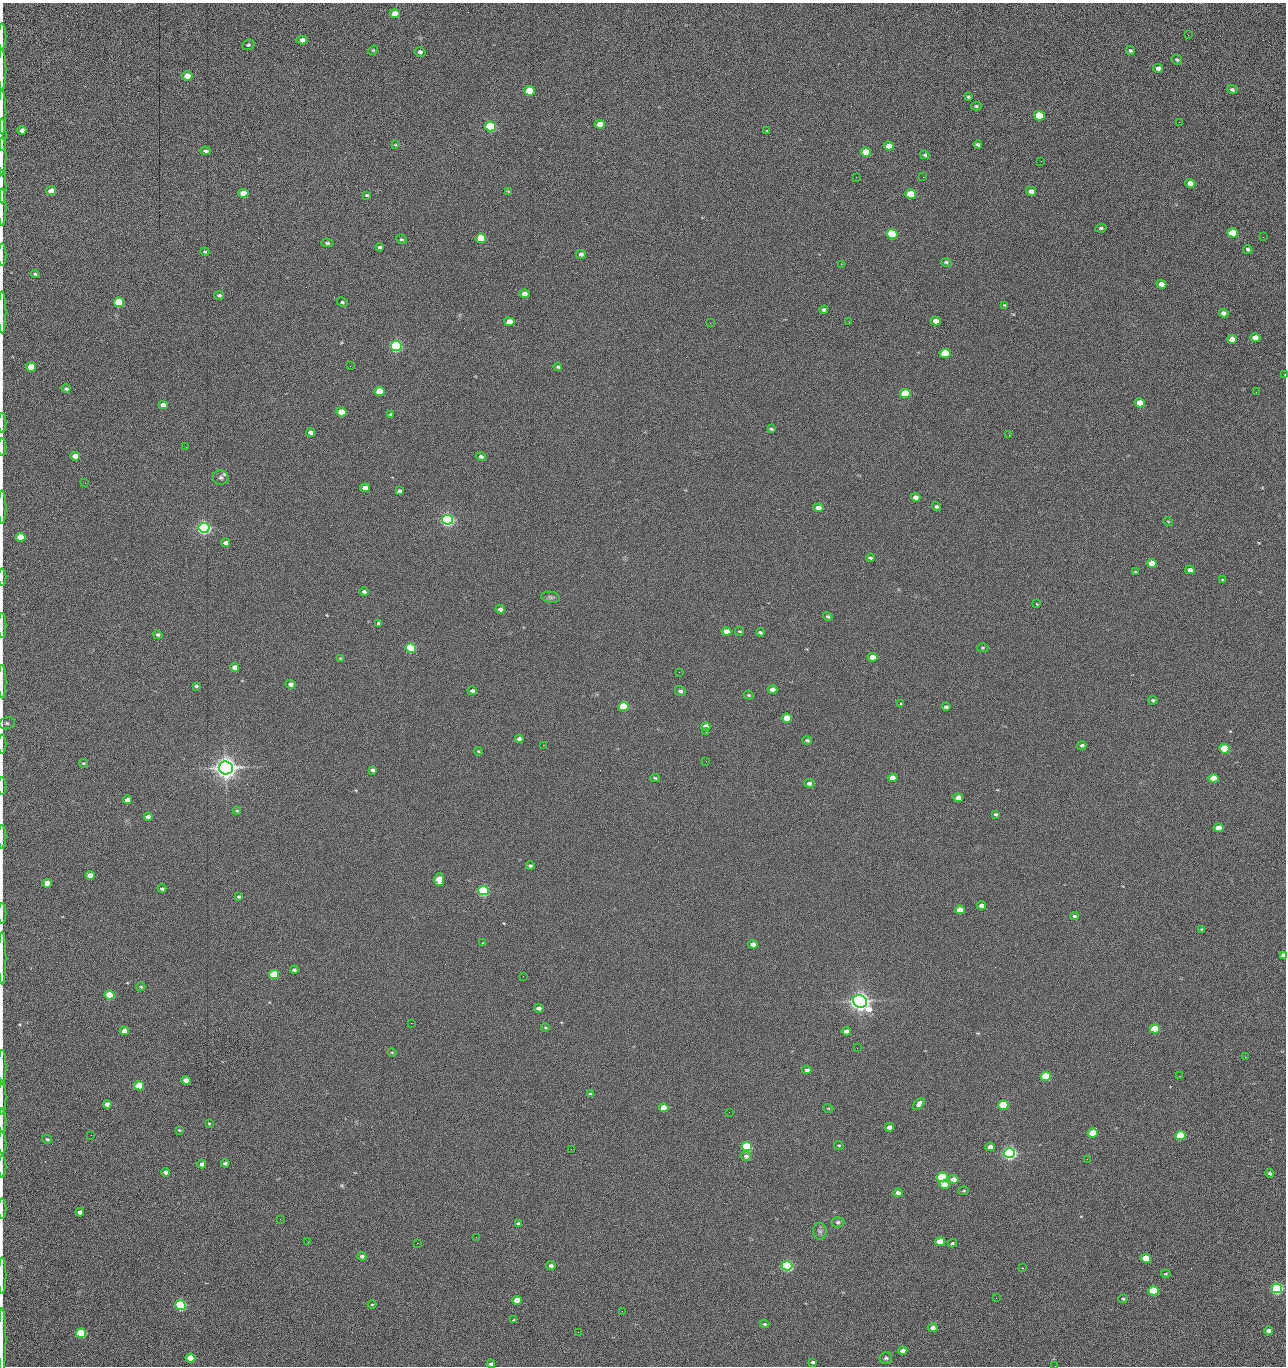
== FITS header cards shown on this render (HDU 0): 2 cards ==
NAXIS1  =                 1284 /fastest changing axis
NAXIS2  =                 1364 /next to fastest changing axis

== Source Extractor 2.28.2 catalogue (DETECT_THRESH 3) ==
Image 1284 x 1364 px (HDU 0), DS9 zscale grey, 1 PNG px = 1 image px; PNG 1288 x 1368 px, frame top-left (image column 1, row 1364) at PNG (2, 3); each listed source drawn as its Kron ellipse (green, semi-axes under 4 px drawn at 4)
Background 148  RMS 15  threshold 44.6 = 3 sigma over >= 5 px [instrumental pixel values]
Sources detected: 279; all 279 listed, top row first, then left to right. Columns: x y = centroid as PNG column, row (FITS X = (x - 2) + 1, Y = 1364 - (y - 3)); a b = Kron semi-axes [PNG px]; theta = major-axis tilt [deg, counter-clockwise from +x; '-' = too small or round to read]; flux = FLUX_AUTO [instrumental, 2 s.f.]
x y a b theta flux
395 14 5 4 - 1.3e+04
1188 35 3 2 - 7.5e+02
2 37 13 2 90 2.8e+03
302 40 5 4 - 5.1e+03
248 45 6 5 - 1.7e+03
373 50 5 4 - 1.1e+03
1130 51 5 3 - 1.7e+03
420 52 5 5 - 2.8e+03
1177 60 5 4 - 1.5e+03
1158 68 5 4 - 4.6e+03
2 70 20 2 90 4.1e+03
187 76 5 4 - 1.5e+04
1232 90 5 4 - 2.1e+03
529 91 5 4 - 4.3e+04
968 97 3 3 - 1.4e+03
976 106 5 4 - 1.4e+03
2 112 22 2 90 4.1e+03
1039 116 5 4 - 6.2e+04
1179 122 3 2 - 8.5e+02
600 124 5 4 - 1.5e+04
491 126 5 5 - 1.6e+05
22 130 4 4 - 5.1e+03
767 130 3 3 - 9.3e+02
2 135 16 2 90 2.8e+03
978 144 4 3 - 2.1e+03
395 145 4 3 - 8.9e+02
889 146 5 4 - 1.2e+04
206 151 5 3 - 2.3e+03
866 152 5 4 - 2.9e+04
925 155 4 4 - 1.5e+03
2 156 19 2 90 3.3e+03
1041 161 2 2 - 1.2e+03
856 177 2 2 - 1.7e+03
923 177 2 2 - 1.2e+04
1190 183 5 4 - 6.6e+03
2 186 17 2 90 3.6e+03
51 191 5 4 - 1.1e+04
508 191 4 4 - 8.2e+02
1031 191 5 4 - 5.9e+03
243 193 5 4 - 2.1e+04
911 194 5 4 - 5.2e+04
367 195 4 3 - 1.3e+03
2 207 19 2 90 3.6e+03
1101 228 6 4 8 1.6e+03
1233 233 5 4 - 4.3e+04
892 234 5 4 - 1.0e+05
1263 237 2 2 - 5.2e+02
481 238 5 4 - 4.1e+04
401 239 5 4 - 1.4e+03
327 243 6 4 -7 1.8e+03
380 247 4 3 - 1.8e+03
1248 249 5 4 - 1.9e+03
205 252 4 4 - 1.3e+03
581 254 5 4 - 2.9e+03
2 255 11 2 90 1.8e+03
946 262 5 4 - 1.6e+03
841 264 2 2 - 1.9e+04
35 274 4 4 - 1.3e+03
1161 284 5 4 - 7.6e+03
525 294 5 4 - 9.5e+03
219 295 5 4 - 2.0e+03
119 302 5 4 - 1.0e+05
342 302 5 4 - 1.4e+03
1005 305 4 3 - 1.1e+03
824 310 4 3 - 2.2e+03
2 312 21 2 90 4.2e+03
1224 313 5 4 - 3.9e+03
936 321 5 4 - 7.6e+03
509 322 5 4 - 1.6e+04
849 322 2 2 - 5.9e+02
710 323 2 2 - 2.4e+03
1255 338 5 4 - 1.1e+04
1232 339 5 4 - 1.6e+04
396 346 5 5 - 3.0e+05
945 353 5 4 - 5.9e+04
350 366 2 2 - 1.7e+03
31 367 5 4 - 2.6e+04
558 367 4 3 - 1.5e+03
1285 375 3 2 - 6.1e+02
66 389 4 4 - 1.9e+03
380 391 5 4 - 3.8e+04
1256 392 3 2 - 1.1e+03
905 394 5 4 - 6.1e+04
1140 403 5 4 - 1.9e+04
163 405 5 4 - 8.6e+03
341 412 5 4 - 3.0e+04
390 414 4 3 - 1.0e+03
2 423 10 2 90 1.7e+03
771 429 4 3 - 1.5e+03
311 433 4 4 - 3.7e+03
1009 435 2 2 - 2.2e+03
2 447 9 2 90 1.2e+03
186 447 2 2 - 1.9e+03
75 456 5 4 - 1.3e+04
481 456 5 4 - 2.5e+03
221 478 8 7 - 3.0e+03
85 483 2 2 - 5.8e+02
365 488 5 4 - 1.0e+04
399 491 4 3 - 2.4e+03
916 497 5 4 - 6.1e+03
2 507 17 2 90 2.9e+03
937 507 5 4 - 1.6e+03
818 508 5 4 - 8.6e+03
447 520 5 5 - 5.1e+05
1168 521 5 3 - 7.3e+02
204 528 5 5 - 5.4e+05
21 537 5 4 - 4.2e+04
226 543 4 4 - 4.0e+03
870 558 4 3 - 1.8e+03
1152 563 5 4 - 1.4e+04
1190 570 4 4 - 4.0e+03
1135 572 4 2 - 7.6e+02
2 577 8 2 90 1.4e+03
1223 580 4 2 - 8.2e+02
364 592 5 4 - 2.3e+03
551 597 10 5 -8 2.4e+03
1036 604 3 2 - 1.2e+03
500 609 4 4 - 4.4e+03
828 616 5 4 - 1.5e+03
379 623 4 3 - 2.0e+03
2 626 12 2 90 2.2e+03
726 631 5 4 - 1.0e+04
740 631 4 3 - 1.0e+03
760 632 4 3 - 1.7e+03
158 635 5 4 - 1.9e+03
411 648 5 4 - 1.6e+05
983 648 6 4 2 1.4e+03
872 657 5 4 - 1.4e+04
340 658 3 2 - 8.0e+02
235 667 4 4 - 7.4e+03
679 672 2 2 - 1.1e+03
2 682 17 2 90 2.7e+03
291 684 5 4 - 4.5e+03
196 686 4 3 - 1.9e+03
772 689 5 4 - 6.3e+03
472 691 4 3 - 2.5e+03
680 691 5 4 - 2.9e+03
749 695 5 4 - 1.3e+03
1153 700 4 4 - 1.8e+03
900 704 3 3 - 1.9e+03
624 706 5 4 - 6.6e+04
946 707 4 3 - 2.6e+03
787 718 5 4 - 2.8e+04
7 723 8 6 12 2.6e+03
706 726 4 4 - 7.9e+03
706 732 2 2 - 4.5e+02
519 739 4 4 - 4.5e+03
807 740 5 4 - 2.0e+03
2 744 9 2 90 1.7e+03
543 745 2 2 - 2.1e+03
1082 745 5 4 - 1.9e+03
1224 749 5 4 - 7.9e+04
478 751 4 4 - 1.0e+03
706 761 2 2 - 1.5e+03
83 763 4 3 - 1.1e+03
226 768 7 6 - 1.4e+06
372 770 4 3 - 2.6e+03
655 778 5 4 - 1.3e+03
892 778 5 4 - 1.1e+04
1214 778 5 4 - 2.5e+04
809 783 5 4 - 3.5e+03
2 786 9 2 90 1.3e+03
958 798 5 4 - 8.4e+03
127 800 4 4 - 7.0e+03
237 811 4 4 - 1.2e+03
996 814 3 3 - 1.3e+03
148 817 4 4 - 3.9e+03
1218 828 5 4 - 1.6e+04
2 837 12 2 90 1.8e+03
530 866 4 3 - 1.9e+03
90 875 5 4 - 1.3e+04
439 880 6 5 - 2.8e+04
47 883 5 4 - 1.6e+04
162 889 4 3 - 1.8e+03
484 891 5 4 - 2.4e+05
239 897 4 4 - 1.5e+03
981 905 4 4 - 5.6e+03
960 910 5 4 - 2.0e+04
2 914 10 2 90 1.7e+03
1074 916 4 3 - 1.8e+03
1201 929 4 3 - 7.6e+02
483 943 3 2 - 3.5e+03
753 944 5 4 - 6.3e+03
1284 955 4 4 - 7.0e+03
2 958 26 2 90 4.3e+03
294 970 4 3 - 2.0e+03
274 975 5 4 - 6.2e+04
523 976 2 2 - 1.2e+03
141 987 4 4 - 1.1e+03
110 995 5 4 - 7.8e+04
860 1001 7 6 - 1.2e+06
539 1008 5 4 - 4.3e+03
411 1023 2 2 - 3.5e+03
545 1027 4 3 - 1.1e+03
1155 1029 5 4 - 4.9e+04
124 1031 5 4 - 1.1e+04
846 1031 4 4 - 4.1e+03
857 1048 2 2 - 8.0e+02
392 1052 5 3 - 8.5e+02
1245 1057 2 2 - 1.3e+03
2 1067 17 2 90 2.9e+03
807 1070 5 4 - 3.2e+03
1046 1076 5 4 - 9.0e+04
1179 1076 2 2 - 1.7e+03
186 1080 5 4 - 1.2e+04
139 1086 5 4 - 6.6e+04
591 1094 4 3 - 2.0e+03
2 1097 17 2 90 2.9e+03
107 1104 4 4 - 5.4e+03
919 1104 7 4 48 4.8e+03
1003 1105 5 4 - 7.5e+04
664 1108 5 4 - 2.1e+04
828 1108 5 3 - 8.3e+02
729 1112 2 2 - 6.0e+02
2 1121 12 2 90 2.2e+03
209 1124 3 2 - 8.9e+02
889 1127 4 4 - 7.1e+03
179 1130 3 3 - 9.6e+02
1093 1133 5 4 - 3.3e+04
91 1135 2 2 - 1.5e+03
1181 1136 5 4 - 1.0e+05
47 1139 5 3 - 1.4e+03
2 1143 11 2 90 1.9e+03
839 1145 5 3 - 9.3e+02
747 1146 5 4 - 1.5e+05
990 1147 5 4 - 7.9e+03
571 1149 2 2 - 6.8e+02
1009 1153 5 5 - 6.1e+05
746 1156 5 5 - 3.2e+03
1087 1159 2 2 - 1.2e+03
225 1163 4 3 - 2.4e+03
202 1164 4 4 - 4.6e+03
2 1166 11 2 90 1.9e+03
166 1172 4 3 - 3.6e+03
1270 1173 5 4 - 2.2e+03
942 1177 5 4 - 1.5e+05
954 1179 5 4 - 6.8e+03
944 1185 5 4 - 1.7e+04
964 1191 5 3 - 1.1e+03
898 1193 5 4 - 4.8e+03
2 1209 10 2 90 1.7e+03
80 1212 4 4 - 4.3e+03
280 1219 2 2 - 1.5e+03
838 1222 6 5 - 2.1e+03
518 1223 4 3 - 1.5e+03
820 1231 8 7 - 3.0e+03
476 1237 2 2 - 5.6e+03
940 1241 5 4 - 1.9e+04
308 1242 3 2 - 1.2e+03
417 1243 2 2 - 3.6e+03
952 1243 4 3 - 1.4e+03
362 1256 4 3 - 2.6e+03
1146 1258 5 4 - 2.7e+04
551 1266 4 3 - 3.4e+03
787 1266 5 4 - 3.1e+05
1022 1268 3 2 - 2.0e+03
1166 1274 4 3 - 1.0e+03
2 1276 18 2 90 3.3e+03
1277 1288 5 4 - 3.7e+05
1153 1291 5 4 - 8.1e+04
996 1298 2 2 - 1.9e+03
1123 1299 5 4 - 1.6e+03
517 1300 5 4 - 1.8e+04
180 1305 5 4 - 2.4e+05
372 1305 4 3 - 9.1e+02
622 1311 3 2 - 6.5e+02
514 1320 3 3 - 1.1e+03
765 1324 4 3 - 1.3e+03
933 1328 5 4 - 4.3e+03
1269 1331 4 3 - 5.0e+03
578 1332 2 2 - 2.4e+03
81 1333 5 4 - 9.4e+04
2 1340 31 2 90 5.5e+03
903 1351 4 4 - 7.0e+03
190 1358 5 4 - 3.1e+04
886 1358 6 5 - 2.2e+03
813 1362 4 3 - 1.7e+03
491 1364 4 3 - 2.8e+03
1055 1366 2 2 - 1.3e+03
At the frame edge (FLAGS 8, measured only in part): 34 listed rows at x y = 2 37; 2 70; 2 112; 2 135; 2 156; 2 186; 2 207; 2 255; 2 312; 1285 375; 2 423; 2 447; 2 507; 21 537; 2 577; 2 626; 2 682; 7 723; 2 744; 2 786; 2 837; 2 914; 1284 955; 2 958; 2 1067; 2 1097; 2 1121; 2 1143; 2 1166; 2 1209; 2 1276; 2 1340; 491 1364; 1055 1366

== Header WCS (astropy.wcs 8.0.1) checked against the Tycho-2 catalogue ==
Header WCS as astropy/WCSLIB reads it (CRVAL/CRPIX/CD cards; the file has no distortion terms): RA---TAN/DEC--TAN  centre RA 15:41:40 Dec +51:59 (235.42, +51.98 deg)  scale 1.26 arcsec/px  FOV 26.9' x 28.5'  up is +92 deg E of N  parity flipped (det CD > 0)
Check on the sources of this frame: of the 60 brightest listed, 11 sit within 2.0 arcsec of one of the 11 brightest Tycho-2 stars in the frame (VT <= 12.29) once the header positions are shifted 0.41 arcsec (0.40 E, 0.09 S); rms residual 1.01 arcsec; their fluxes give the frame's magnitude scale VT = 25.23 - 2.5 log10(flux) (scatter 0.22 mag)
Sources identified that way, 11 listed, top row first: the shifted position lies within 2.0 arcsec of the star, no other Tycho-2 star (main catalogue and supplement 1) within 4.0 arcsec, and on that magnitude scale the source's flux lands within +1.5 / -3 mag of the star's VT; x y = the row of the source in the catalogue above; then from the Tycho-2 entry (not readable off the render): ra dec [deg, ICRS J2000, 3 dp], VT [Tycho-2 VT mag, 2 dp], TYC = Tycho-2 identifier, HIP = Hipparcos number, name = IAU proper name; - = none
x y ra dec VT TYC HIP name
396 346 235.614 +52.064 11.61 3489-1132-1 - -
447 520 235.514 +52.049 11.19 3489-1407-1 - -
204 528 235.515 +52.133 11.12 3489-1380-1 - -
226 768 235.378 +52.130 9.31 3489-1322-1 76850 -
484 891 235.303 +52.042 11.52 3489-958-1 - -
860 1001 235.232 +51.912 9.59 3489-824-1 - -
1009 1153 235.143 +51.862 10.97 3489-1016-1 - -
942 1177 235.131 +51.886 12.29 3489-908-1 - -
787 1266 235.084 +51.941 11.45 3489-1346-1 - -
1277 1288 235.062 +51.771 11.53 3489-1453-1 - -
180 1305 235.075 +52.152 11.74 3489-912-1 - -